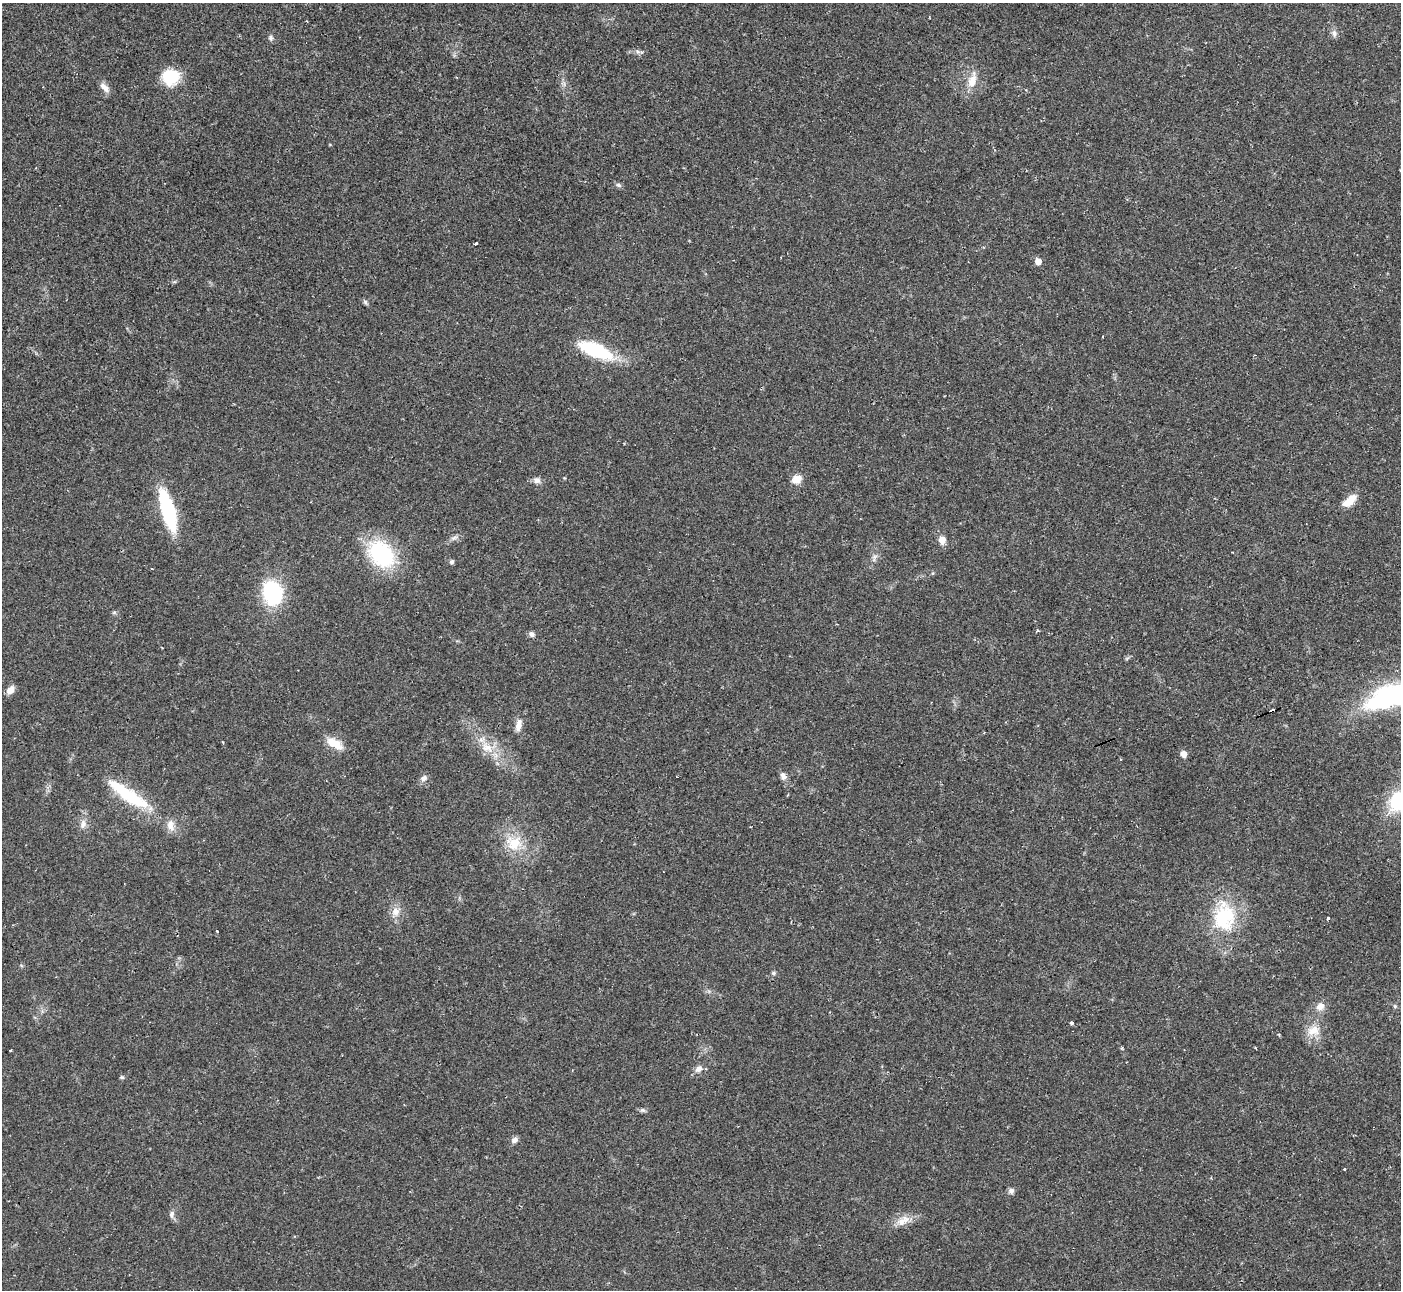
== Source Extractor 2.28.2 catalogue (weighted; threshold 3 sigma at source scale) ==
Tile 10 of 4 x 4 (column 2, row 3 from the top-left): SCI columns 1407-2805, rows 1441-2728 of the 5604 x 5592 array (HDU 1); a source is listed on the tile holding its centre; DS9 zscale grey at full resolution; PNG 1403 x 1292 px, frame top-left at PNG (2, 3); no overlay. Shown black and unused: <1% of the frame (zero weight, under 2 of 3 exposures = <1% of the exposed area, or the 3 px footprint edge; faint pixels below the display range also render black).
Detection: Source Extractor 2.28.2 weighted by HDU 2 'WHT'; one run over the whole footprint, this tile lists its part. Background 0.0258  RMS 0.0039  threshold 0.0177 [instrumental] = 3 sigma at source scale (4.5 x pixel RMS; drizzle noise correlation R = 1.50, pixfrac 1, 0.05/0.05 arcsec/px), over >= 5 px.
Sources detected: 60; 3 cosmic-ray / hot-pixel residue — not listed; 1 inside a brighter listed object's ellipse — not listed separately; the other 56 listed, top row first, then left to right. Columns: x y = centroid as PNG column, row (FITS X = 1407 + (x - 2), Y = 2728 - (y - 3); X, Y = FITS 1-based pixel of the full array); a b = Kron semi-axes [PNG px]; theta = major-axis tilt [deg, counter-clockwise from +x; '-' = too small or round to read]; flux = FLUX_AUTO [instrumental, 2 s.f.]
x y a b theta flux
1334 33 10 6 -85 1.4
271 38 8 6 -68 0.95
638 52 7 4 -19 0.9
171 77 20 19 - 11
972 80 21 10 75 5.2
104 87 15 7 -51 2.5
619 185 8 5 -27 0.91
476 244 3 3 - 2.4
1038 261 6 5 - 2.9
365 302 6 5 - 0.71
595 350 38 14 -22 25
796 479 13 10 30 3.3
537 480 10 8 -1 1.8
1349 501 19 8 39 5.6
168 511 38 12 -74 36
454 538 10 4 30 1.1
942 540 9 7 -75 3.1
1232 552 3 2 - 0.28
381 554 35 25 -48 32
875 557 13 5 72 1.5
451 562 5 4 - 1.1
273 593 18 14 -79 36
1037 631 3 3 - 1.3
531 634 8 6 -34 1.3
11 690 10 8 54 2.5
1389 697 47 19 20 63
518 725 17 7 78 2.8
334 743 22 10 -31 6.1
487 748 20 12 -27 6.9
1183 754 5 5 - 3.4
1120 759 3 3 - 0.47
783 776 12 7 -64 1.7
423 778 10 8 37 1.6
128 794 59 14 -35 24
1400 801 24 19 36 25
83 824 13 7 80 2.2
514 843 21 20 - 10
395 912 12 11 - 3.3
1224 917 38 27 89 25
1328 918 3 3 - 2.5
217 931 3 2 - 0.65
773 973 6 5 - 0.68
1320 1006 11 9 30 2.9
1395 1006 5 5 - 0.56
1071 1023 3 3 - 5.6
1313 1031 19 13 9 5.5
1122 1048 4 3 - 0.45
10 1050 3 3 - 0.92
698 1069 11 8 40 2.2
122 1077 6 4 -2 0.6
643 1110 7 5 -19 0.84
514 1140 9 7 34 1.5
1345 1169 3 2 - 0.72
1011 1191 8 8 - 1.2
171 1214 10 6 78 1.5
903 1221 19 11 33 4.6
Isophote crosses this tile's border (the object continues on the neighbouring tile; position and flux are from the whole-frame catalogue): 2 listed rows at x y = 1389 697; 1400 801